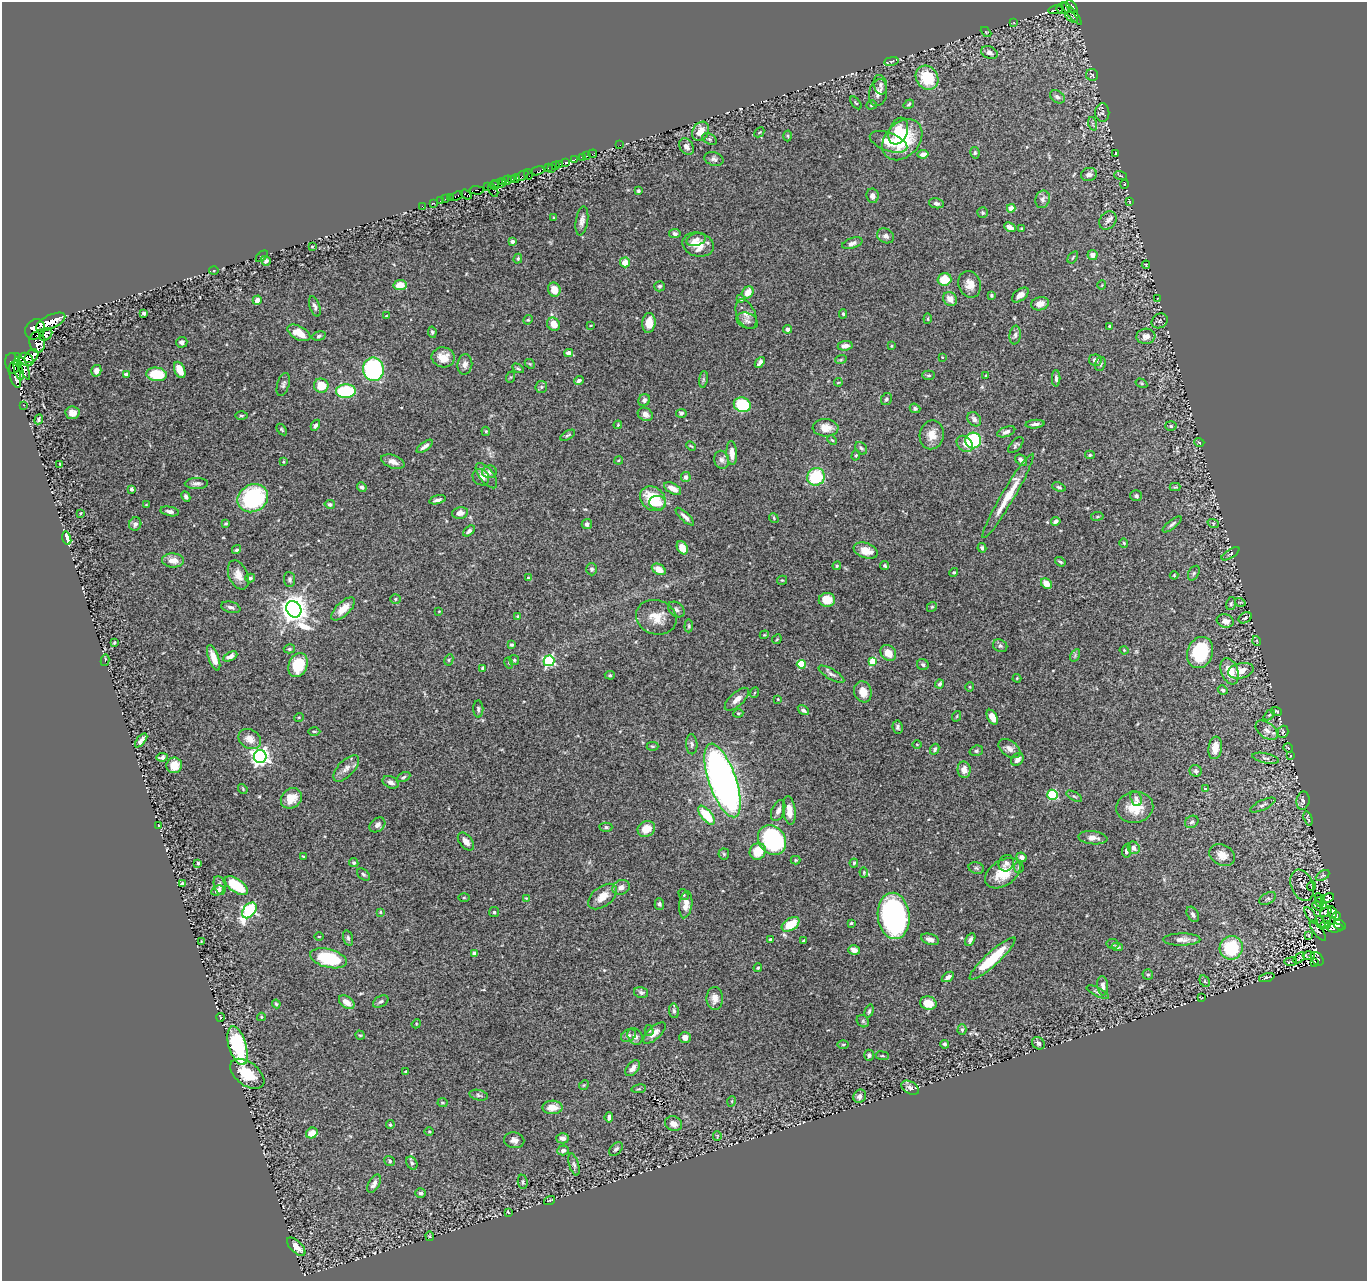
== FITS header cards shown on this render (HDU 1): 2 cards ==
NAXIS1  =                 1365
NAXIS2  =                 1279

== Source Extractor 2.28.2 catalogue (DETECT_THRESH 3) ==
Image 1365 x 1279 px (HDU 1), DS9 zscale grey, 1 PNG px = 1 image px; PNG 1369 x 1283 px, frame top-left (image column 1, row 1279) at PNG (2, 2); each listed source drawn as its Kron ellipse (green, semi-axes under 4 px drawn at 4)
Background 0.23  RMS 0.014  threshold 0.042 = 3 sigma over >= 5 px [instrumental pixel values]
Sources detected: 512; of the 512, the 500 brightest by FLUX_AUTO listed and drawn (12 fainter detections omitted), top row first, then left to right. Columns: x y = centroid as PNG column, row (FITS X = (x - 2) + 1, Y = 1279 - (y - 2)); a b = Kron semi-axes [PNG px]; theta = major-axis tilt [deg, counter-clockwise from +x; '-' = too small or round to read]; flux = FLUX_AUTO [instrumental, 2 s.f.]
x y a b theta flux
1072 6 7 4 -51 550
1063 9 7 5 6 110
1055 10 7 3 11 73
1072 13 14 4 -50 190
1071 17 7 3 -37 48
1014 23 3 2 - 0.71
986 32 6 4 -44 0.9
989 53 8 6 -22 4.7
891 61 7 3 9 1.4
1092 75 6 6 - 1.8
927 78 13 10 -55 35
880 85 10 6 -79 3.7
878 93 13 9 79 7.2
1057 97 8 5 -34 3.6
856 103 7 3 -51 1.1
909 104 5 3 - 1.2
871 105 5 4 - 1.5
1102 113 9 7 89 2.7
1093 124 7 4 -72 1.9
701 131 10 8 60 10
898 131 14 9 68 14
759 132 6 3 45 0.92
788 136 5 3 - 1.1
709 139 8 5 -27 1.9
902 140 23 17 47 53
889 142 20 9 -20 18
620 145 2 2 - 1.7
687 146 9 6 -54 3.8
975 153 6 4 -79 1.7
593 154 4 2 - 5.3
923 154 5 4 - 5.1
1115 154 4 2 - 0.88
587 156 3 2 - 3.4
582 157 3 3 - 11
714 159 10 6 -17 3.3
574 160 3 2 - 29
565 162 3 3 - 300
559 164 3 3 - 17
556 165 3 2 - 21
548 168 2 2 - 8.3
552 168 3 2 - 12
538 171 7 3 18 200
528 174 5 4 - 21
1089 174 8 6 11 3.6
522 176 7 3 34 120
1120 176 6 3 -19 0.98
511 179 3 2 - 95
515 179 4 3 - 13
507 180 5 3 - 28
503 182 3 3 - 110
498 184 9 4 11 50
1125 184 4 3 - 0.93
494 185 5 3 - 92
487 187 4 2 - 15
477 190 7 3 -2 55
493 190 7 3 -59 23
638 191 4 3 - 1.4
466 195 6 3 -37 350
456 196 6 3 20 27
872 196 7 6 - 4
450 198 2 2 - 1.3
446 199 3 2 - 12
1043 199 9 7 72 3.8
440 201 2 2 - 3.2
1130 202 4 2 - 0.67
434 203 3 2 - 1.2
936 203 7 5 -11 2.5
422 206 2 2 - 4.4
1011 208 4 4 - 16
983 213 5 5 - 1.4
554 217 3 2 - 0.79
1108 220 10 8 51 4
582 221 15 6 81 4.6
1010 227 6 4 -28 5.5
1021 228 3 3 - 1.1
675 234 6 4 -12 2.8
885 236 9 7 -26 3.4
696 240 10 6 18 3.8
512 241 4 3 - 3.3
852 243 10 5 18 3.5
698 245 16 12 -14 16
312 246 3 3 - 0.95
1093 255 5 5 - 4.9
262 256 7 4 43 1.1
1073 257 7 3 56 1.2
518 259 5 4 - 1.3
266 261 5 4 - 4.4
625 262 5 5 - 11
1146 265 4 4 - 0.82
214 271 5 3 - 0.96
944 279 7 6 - 20
970 284 13 11 -70 9.2
400 285 6 5 - 13
1102 285 5 3 - 0.66
660 286 5 5 - 1.8
554 290 7 6 - 10
748 292 6 5 - 10
991 295 3 3 - 1.2
1020 295 10 5 37 7.1
1158 298 2 2 - 0.65
741 299 4 3 - 1.6
950 299 7 6 - 7.7
257 300 5 4 - 4.6
1040 304 9 6 14 6.9
315 306 10 5 -71 2.6
144 313 4 3 - 5.2
746 314 16 9 -66 6.6
843 314 4 4 - 1.3
386 316 3 3 - 0.79
928 319 5 2 - 0.86
528 320 5 4 - 1.2
747 321 11 7 -24 3.9
1160 321 8 7 - 1.7
51 322 16 7 25 3700
649 323 10 6 84 12
554 324 7 6 - 10
590 325 3 2 - 0.92
1110 326 4 4 - 1.8
35 329 11 9 50 1900
787 329 4 4 - 3.1
432 332 6 4 -80 1.6
299 333 12 6 -27 14
46 334 7 5 45 320
1015 335 9 5 83 3
319 336 7 4 16 1.8
1146 336 9 7 7 6.3
37 342 10 7 -79 690
182 342 6 5 - 2.9
845 346 7 5 8 4.7
891 346 3 3 - 0.93
569 353 4 4 - 5.6
31 356 8 5 44 1500
443 357 11 10 - 10
942 357 3 2 - 0.65
26 359 8 6 -37 1800
841 359 6 3 20 1.1
1095 360 6 5 - 4
760 362 6 4 52 3.4
12 363 10 7 -80 1100
465 364 10 7 80 4.5
530 364 5 4 - 1.1
1100 364 7 5 72 1.8
23 366 14 4 -65 540
518 368 6 3 -30 1.3
373 369 11 10 - 120
19 370 10 3 -75 420
180 370 8 5 -67 12
96 371 6 5 - 3.4
126 374 4 3 - 3.3
156 374 10 7 -4 34
15 375 13 5 -76 930
929 375 6 4 -1 1.5
986 376 4 3 - 1.1
511 377 6 3 70 0.9
1056 378 8 4 -89 2.4
703 379 8 4 82 1.6
579 381 5 3 - 3.1
838 382 4 2 - 0.77
1141 383 6 4 -32 1.1
283 384 12 6 73 2.7
321 386 7 7 - 17
541 387 6 5 - 1.6
346 391 10 7 4 73
886 399 6 5 - 2.1
644 400 6 5 - 2.9
23 405 3 2 - 2.7
742 405 8 7 - 48
915 408 5 4 - 2.2
72 413 7 6 - 6.2
681 413 5 4 - 2.6
645 414 8 6 -29 5.8
241 416 6 3 0 1.2
39 419 5 3 - 1.4
974 419 8 6 -51 3.3
1035 424 9 3 4 3.1
315 425 6 4 62 2.3
618 425 4 3 - 0.86
1171 426 5 5 - 1.7
825 428 13 9 -3 11
282 430 6 4 -53 1.1
486 431 5 4 - 1.2
1006 432 9 5 21 3.4
568 435 8 4 31 1.5
932 435 14 12 78 11
832 440 5 3 - 0.88
973 440 8 8 - 76
1199 442 5 3 - 0.76
965 444 9 7 -44 5.7
1016 445 10 5 48 2.1
425 446 9 4 36 3.4
691 446 5 3 - 0.95
861 448 7 5 -50 2
732 453 12 5 -86 7.7
856 455 5 4 - 1.2
1090 455 5 4 - 1.4
619 460 4 3 - 0.99
722 460 9 7 -76 4
1021 460 6 5 - 5.4
283 462 4 3 - 0.97
393 462 12 6 -19 5.9
60 464 3 2 - 0.83
489 472 7 6 - 2.6
486 476 15 7 -52 7.6
481 477 9 7 -44 6.1
686 477 5 5 - 4.3
816 477 9 8 - 49
196 483 12 5 2 3.1
362 487 5 4 - 2.1
1059 487 7 4 -20 1.7
1175 487 5 3 - 1.1
131 489 3 3 - 2.8
673 489 9 5 -30 8.6
1008 496 49 6 59 24
1136 496 6 5 - 1.9
186 497 5 4 - 2.3
253 498 16 13 30 89
653 499 14 11 -42 32
437 500 8 4 14 3.1
658 503 8 7 - 9.1
146 504 4 2 - 0.69
330 504 5 4 - 2.4
170 511 9 4 -11 3.3
81 513 3 2 - 0.75
460 513 8 5 10 5.3
1097 516 6 3 9 1.2
685 517 12 4 -43 4.3
774 518 5 4 - 1
1056 521 5 3 - 3.2
1213 523 5 3 - 0.93
135 524 7 6 - 3.3
226 524 4 3 - 1.2
587 524 5 5 - 3.5
1172 524 11 4 39 2.6
469 531 7 4 41 2.2
67 538 7 4 -75 8
1124 543 5 4 - 1.1
682 548 7 5 -60 9.5
982 548 5 4 - 2.4
236 550 5 4 - 1.6
866 551 12 7 -20 13
1230 554 10 2 33 1.4
173 560 11 7 -2 9.4
1060 562 5 3 - 1.6
837 566 4 4 - 1
885 566 5 4 - 1.8
592 569 6 5 - 1.9
659 569 7 5 -31 9.2
954 572 4 4 - 1.4
1194 573 8 5 61 1.7
238 575 15 9 -66 9.6
1174 575 4 4 - 0.87
250 578 5 4 - 1.5
528 578 4 3 - 0.86
290 579 7 5 -87 2.1
782 580 5 4 - 1.1
1046 584 6 5 - 11
396 599 5 5 - 1.5
827 600 8 7 - 13
1240 602 5 3 - 0.8
1231 604 6 5 - 1.8
231 607 10 5 -14 3.3
932 607 5 4 - 1.3
294 609 8 7 - 1400
343 609 15 6 44 11
676 610 9 6 -40 3.4
439 611 4 2 - 0.64
518 616 4 3 - 0.99
656 617 20 17 -18 16
1245 618 7 5 32 2.1
1225 621 8 6 -14 6.3
689 626 6 3 86 1.2
764 635 4 3 - 0.84
777 639 5 4 - 1
1257 641 5 3 - 0.72
114 642 3 2 - 1.1
511 645 4 3 - 1.5
1000 646 7 6 - 2.3
289 649 6 4 14 1.6
1124 650 4 3 - 0.89
888 653 9 7 -50 9.9
1200 653 16 12 69 66
1075 655 7 4 59 1.5
230 656 8 4 26 5.3
214 658 13 5 -70 10
105 660 6 3 77 1.1
449 660 6 4 62 1.1
514 660 5 5 - 1.2
549 661 5 5 - 120
873 661 4 4 - 29
509 663 5 3 - 0.87
801 664 4 4 - 38
298 665 12 9 67 29
923 665 6 5 - 2.1
483 668 4 4 - 1.9
1230 671 13 8 -70 17
1241 671 13 7 13 12
831 674 14 5 -30 3.7
610 675 5 4 - 1.3
1017 678 4 4 - 0.99
940 684 4 3 - 2.4
970 687 5 3 - 0.94
1223 690 5 4 - 2
863 692 10 8 -72 11
754 693 5 3 - 1
737 699 15 6 42 6.7
778 699 3 3 - 0.71
478 709 8 5 -88 2.2
803 710 6 4 -34 2.9
1276 711 6 3 -20 1.4
738 713 5 3 - 1.1
1269 715 6 4 43 1.4
957 716 5 3 - 0.86
299 717 5 3 - 0.78
992 717 8 5 -60 9.9
898 727 6 5 - 2.1
1267 730 12 7 -36 5.9
314 731 6 3 0 1.2
1283 732 6 5 - 1.9
250 739 12 9 -34 8.6
141 740 8 4 51 3.6
692 744 10 5 -88 2.5
917 744 5 3 - 0.75
652 746 6 4 -1 1.3
1215 748 11 6 82 10
1288 748 5 3 - 0.8
935 749 6 4 62 2.3
1009 749 12 7 -36 5.4
976 751 7 5 19 1.7
1291 756 3 2 - 0.79
162 757 5 4 - 3.6
260 757 6 6 - 450
1266 758 14 5 -12 3
1017 759 7 5 44 4
174 765 8 7 - 14
346 768 16 8 46 6.4
964 770 8 6 -82 6.8
1196 771 6 5 - 2.2
403 777 7 4 27 1.7
722 780 39 13 -71 500
391 782 8 5 -24 3.9
243 789 5 4 - 0.85
1205 789 4 2 - 0.65
1052 795 5 5 - 64
1074 796 9 3 -29 1.5
291 798 11 9 40 11
1136 798 8 5 -72 2.5
1303 801 9 6 79 3.6
1263 805 14 5 25 2.9
1135 807 18 15 9 21
778 810 11 6 68 4.7
789 810 14 6 -82 11
706 815 11 5 -50 31
1308 819 7 2 -74 1.4
1192 822 7 5 34 2
377 825 9 6 40 4.3
159 826 3 3 - 0.78
606 827 6 4 1 2
646 829 9 7 28 14
1093 838 14 6 -6 6
772 840 16 13 -53 110
466 841 10 6 -50 5.5
1134 848 6 5 - 5
758 851 8 8 - 20
1126 851 6 4 83 2.9
724 854 6 5 - 1.4
1222 855 13 10 -28 9.3
304 857 3 2 - 0.8
1021 857 5 4 - 2.8
796 860 5 4 - 1.1
198 863 3 3 - 1.2
354 863 5 4 - 1.8
854 863 4 4 - 1.7
1006 863 8 7 - 2.9
976 868 8 5 -17 2.1
1019 868 5 5 - 1.4
864 872 5 3 - 1.1
1003 873 20 12 34 23
363 875 7 5 -40 1.7
1323 875 7 4 30 1.6
182 884 4 3 - 2.1
220 885 9 5 -73 3.4
1302 885 16 10 -68 6.6
236 886 13 6 -35 42
1311 886 5 3 - 0.77
621 887 9 7 20 5.7
218 891 6 4 28 5
683 894 6 4 -57 1.6
603 896 17 9 37 11
464 897 5 3 - 0.89
526 898 3 3 - 0.69
1320 898 5 2 - 0.87
1327 898 7 4 30 1.6
1268 899 9 5 29 2.6
1319 902 5 4 - 1.2
659 904 5 5 - 2.2
686 905 13 6 83 8.2
1324 905 4 2 - 0.76
1318 906 6 3 -39 1.1
249 910 9 6 52 170
380 912 4 4 - 0.89
494 912 5 5 - 1.4
1326 912 7 4 37 2.4
1332 912 6 4 -76 1.7
1193 914 8 5 -59 2.9
1311 915 9 3 -56 1.9
894 916 23 16 -85 260
1336 916 4 3 - 1.4
1327 920 3 2 - 0.96
851 923 3 3 - 1.2
1320 923 7 2 -65 1.5
791 924 10 6 32 24
1326 924 5 2 - 0.72
1340 925 6 4 -33 25
1335 928 8 4 1 14
1318 931 12 4 -53 1.3
1308 936 4 2 - 1.1
319 937 5 3 - 0.68
348 938 8 4 -74 1.9
770 939 3 2 - 1.2
930 939 9 5 -16 4.2
970 939 7 4 62 2.9
1182 940 18 6 0 6.4
803 941 3 3 - 1
201 942 4 3 - 0.86
1112 944 6 5 - 1.7
1117 947 6 3 -8 1.4
1231 948 12 11 - 54
854 950 6 4 -14 5
474 953 4 4 - 7.1
1309 956 6 4 3 1.5
328 958 19 9 -14 59
993 958 30 7 42 38
1299 958 7 3 41 1.2
1317 959 7 5 -51 43
1291 962 6 2 6 1.1
1314 963 3 3 - 46
758 968 4 3 - 1.2
1148 974 5 5 - 2.1
948 977 7 4 33 3.9
1267 977 8 4 17 1.9
1205 981 6 4 -61 1.4
1103 986 10 5 -84 4.4
641 992 7 5 -15 2.4
1098 992 12 4 -26 2.4
715 998 11 8 -89 7
1202 998 3 2 - 0.91
381 1001 8 5 30 2.3
347 1002 9 5 -38 8.4
928 1003 8 6 -14 15
276 1004 4 3 - 1.2
674 1011 7 5 -79 2.3
869 1011 7 4 74 1.8
220 1017 4 3 - 0.81
261 1017 4 4 - 0.88
863 1021 7 5 -47 1.8
416 1024 5 4 - 0.87
649 1030 5 4 - 1.6
962 1030 5 4 - 1.8
654 1033 14 6 43 7.3
360 1035 5 4 - 1.1
628 1036 8 5 30 2.8
635 1036 9 6 -54 4.2
685 1037 6 5 - 5
1038 1043 7 5 -44 3.3
945 1044 4 4 - 1.6
843 1045 5 3 - 0.94
238 1046 20 8 -73 91
869 1055 5 5 - 2.2
882 1056 6 3 -7 1.1
633 1068 9 5 51 4.7
406 1072 3 3 - 1.1
247 1074 20 11 -38 24
584 1085 5 4 - 1.1
910 1088 9 6 -31 3.6
639 1089 7 3 8 1.2
479 1095 9 5 -13 2.1
860 1096 7 6 - 3.8
732 1101 5 3 - 0.84
442 1102 5 4 - 1.4
552 1107 10 6 1 13
609 1117 5 3 - 3.4
674 1124 9 7 -26 6.5
390 1125 4 4 - 1.5
429 1132 5 3 - 0.9
312 1133 6 5 - 11
717 1136 5 2 - 0.67
563 1138 6 5 - 3.8
514 1140 10 8 -11 4.6
616 1149 8 5 44 2.8
563 1150 6 5 - 3.8
390 1161 5 4 - 1.5
412 1163 7 5 -60 1.8
574 1165 11 5 -74 2.5
523 1182 7 5 -83 1.8
374 1184 10 5 62 4.5
421 1193 5 5 - 2.1
550 1200 6 2 19 0.81
508 1212 3 2 - 0.69
430 1236 5 3 - 0.91
296 1247 11 5 -44 8.7
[12 fainter detections neither listed nor drawn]